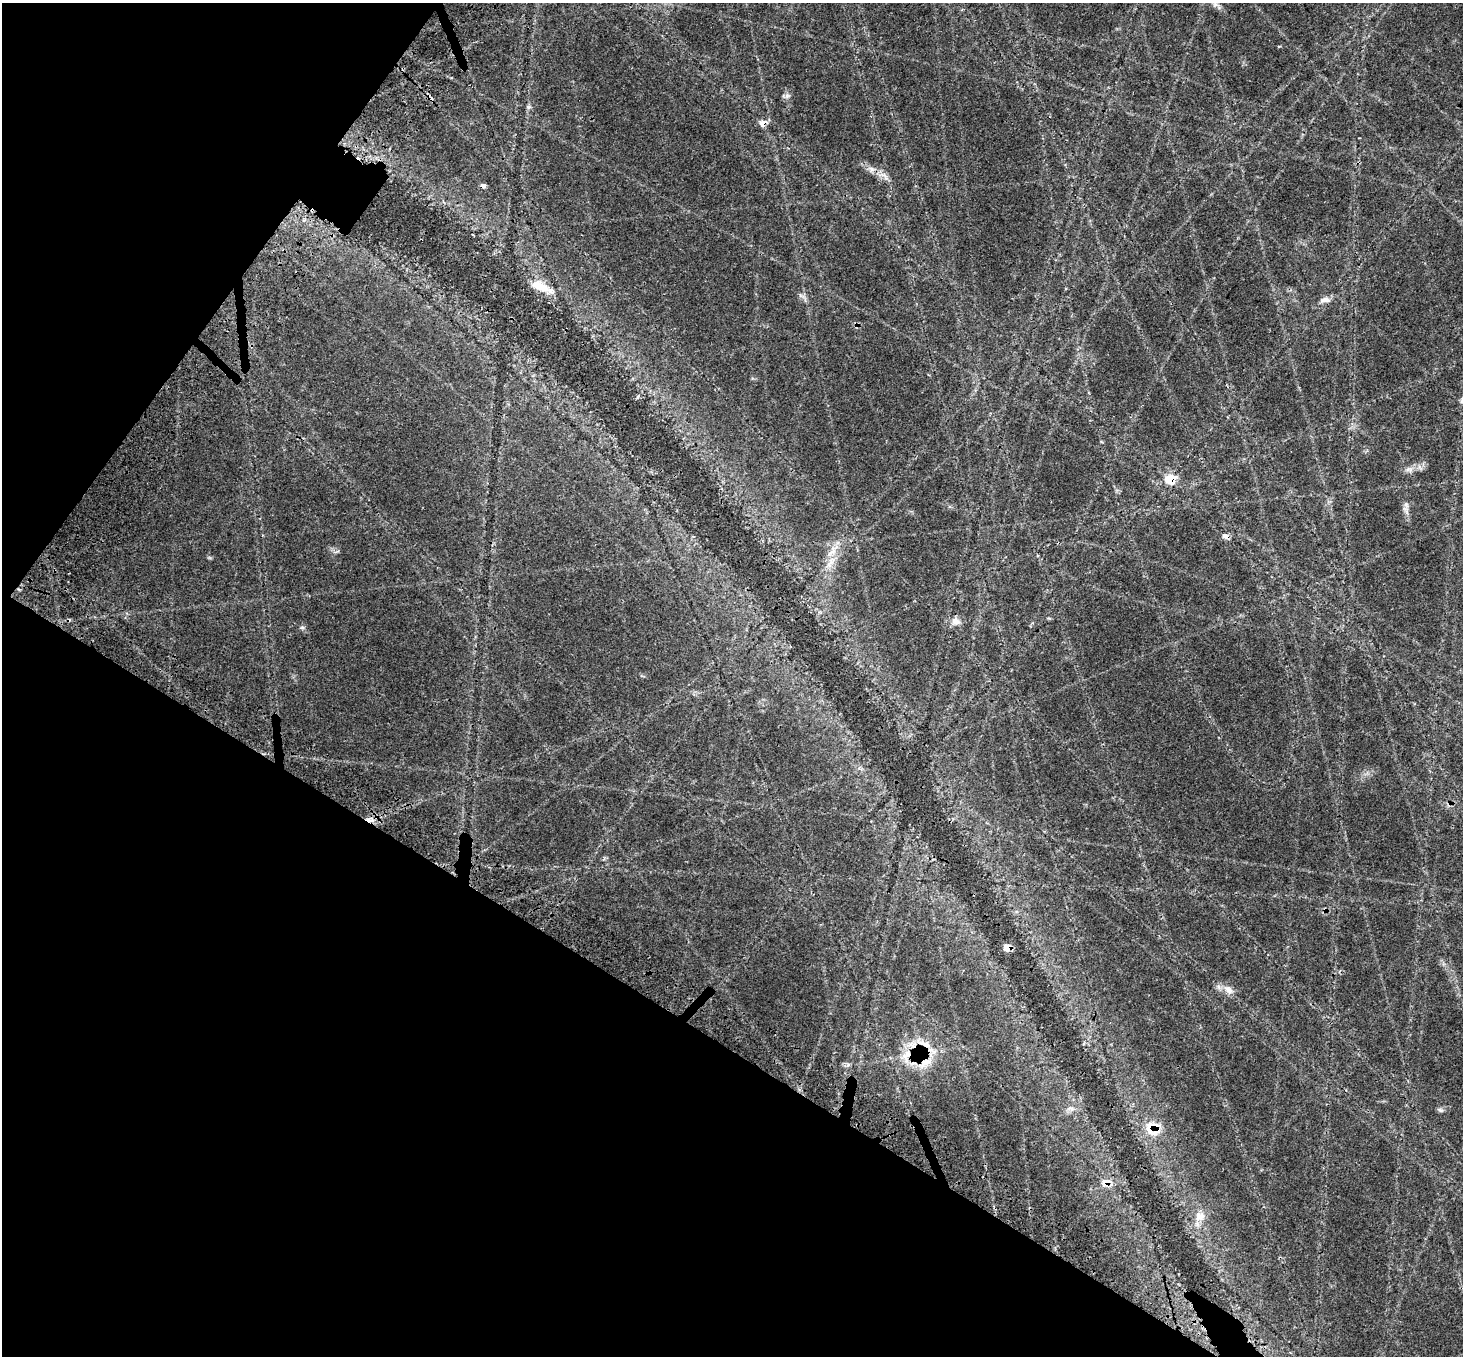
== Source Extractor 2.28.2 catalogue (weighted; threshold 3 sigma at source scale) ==
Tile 9 of 4 x 4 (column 1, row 3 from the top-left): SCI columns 156-1616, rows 1777-3130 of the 6148 x 6196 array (HDU 1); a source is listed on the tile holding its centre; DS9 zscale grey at full resolution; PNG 1465 x 1358 px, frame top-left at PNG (2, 3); no overlay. Shown black and unused: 31% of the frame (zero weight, under 3 of 4 exposures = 10% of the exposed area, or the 3 px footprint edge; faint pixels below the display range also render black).
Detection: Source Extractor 2.28.2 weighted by HDU 2 'WHT'; one run over the whole footprint, this tile lists its part. Background 0.0603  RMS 0.0034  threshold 0.0153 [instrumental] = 3 sigma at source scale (4.5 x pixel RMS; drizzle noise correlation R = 1.50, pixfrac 1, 0.0396/0.0396 arcsec/px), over >= 5 px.
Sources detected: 30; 1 cosmic-ray / hot-pixel residue — not listed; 4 inside a brighter listed object's ellipse — not listed separately; the other 25 listed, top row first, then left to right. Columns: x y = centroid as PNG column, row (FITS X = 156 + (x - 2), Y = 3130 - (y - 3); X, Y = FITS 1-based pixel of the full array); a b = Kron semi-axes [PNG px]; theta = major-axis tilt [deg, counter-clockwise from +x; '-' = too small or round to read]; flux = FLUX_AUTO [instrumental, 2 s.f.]
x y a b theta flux
1215 4 7 6 - 1
528 107 7 5 0 0.65
763 123 9 7 14 2.2
871 169 8 6 -21 1.3
884 175 11 6 -26 1.6
541 287 33 10 -24 6
800 295 7 4 -72 0.61
1325 300 13 6 6 1.9
637 397 5 3 - 0.42
1409 470 12 6 -5 1.5
1170 479 11 10 - 6.1
1406 510 16 6 -66 1.6
1225 536 7 6 - 1.4
830 562 20 7 56 3.8
956 621 12 9 -16 2
302 628 6 4 0 0.52
370 820 12 6 -9 1.9
1007 947 5 5 - 6.3
1228 990 17 8 -36 2.6
924 1061 24 21 -81 9.7
1070 1109 11 5 0 1.2
1440 1110 9 5 -27 0.74
1155 1131 18 12 59 4.7
1106 1182 11 10 - 3.3
1199 1216 13 12 - 3.3
Overlapping masked pixels (flux is a lower limit): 7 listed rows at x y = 763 123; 1170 479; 370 820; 1007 947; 924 1061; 1155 1131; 1106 1182
Unlisted compact peaks at least as high as the median listed source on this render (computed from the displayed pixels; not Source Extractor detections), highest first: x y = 787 96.